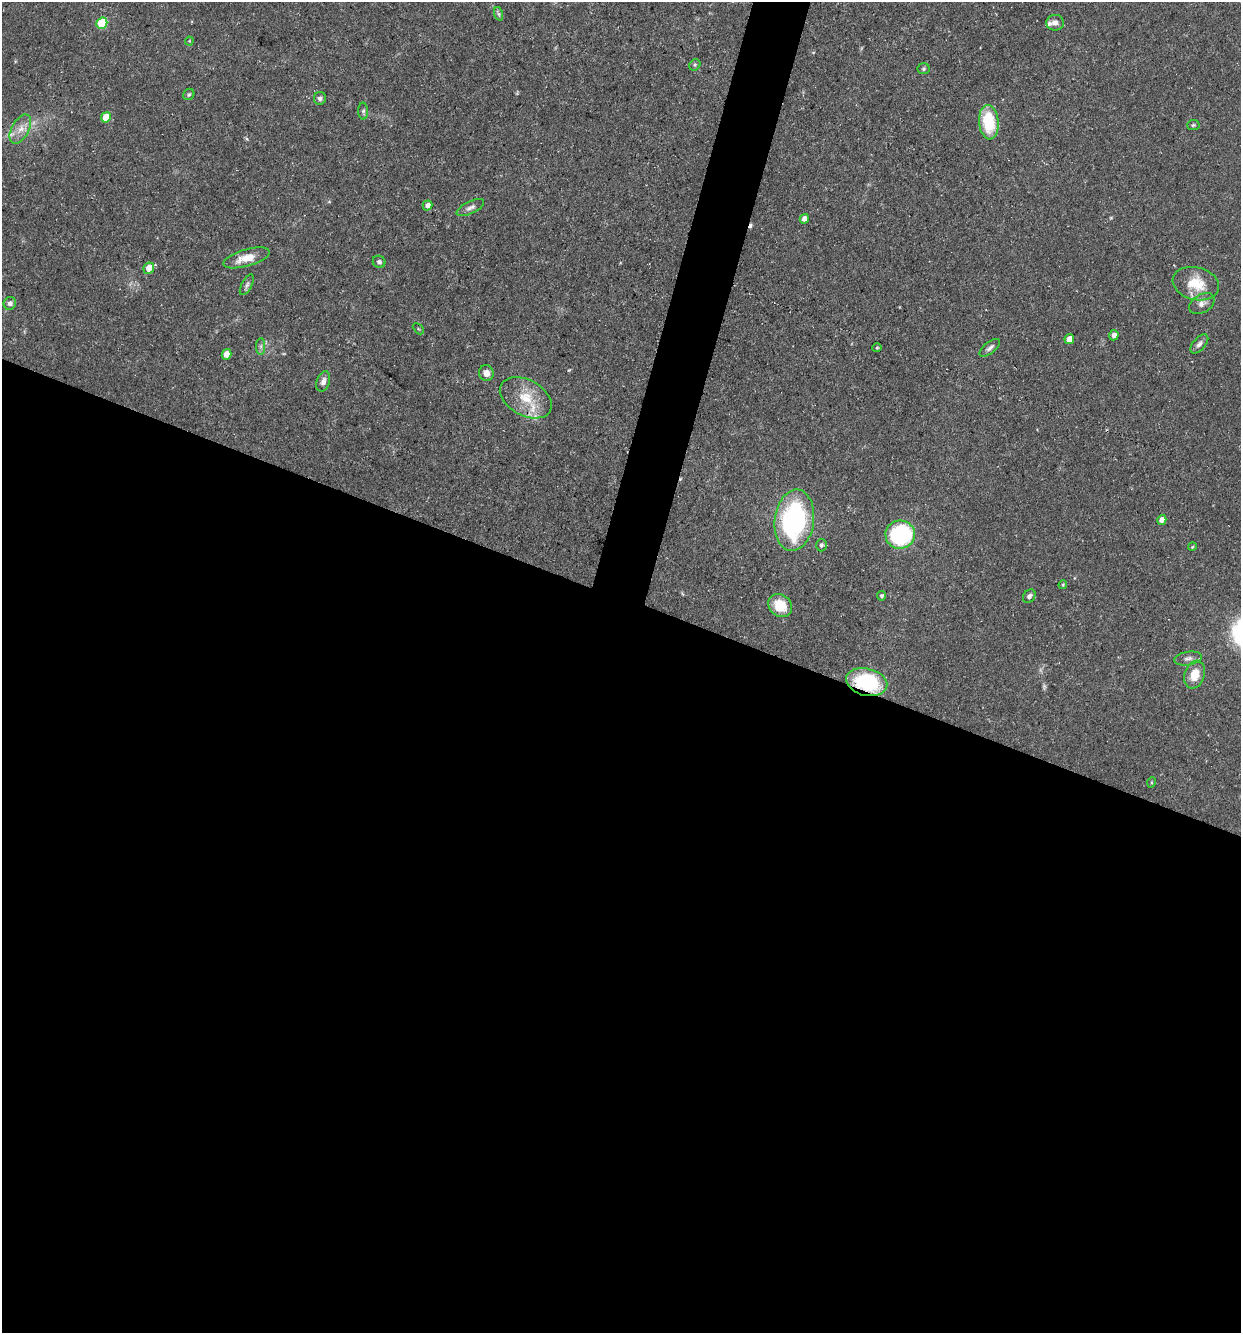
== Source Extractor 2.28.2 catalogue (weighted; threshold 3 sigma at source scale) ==
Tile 14 of 4 x 4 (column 2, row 4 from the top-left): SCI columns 1497-2735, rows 1-1331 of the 5340 x 5325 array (HDU 1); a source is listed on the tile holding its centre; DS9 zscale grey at full resolution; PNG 1243 x 1335 px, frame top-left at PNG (2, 2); each listed source drawn as its Kron ellipse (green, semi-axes under 4 px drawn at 4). Shown black and unused: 57% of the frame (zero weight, under 3 of 5 exposures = <1% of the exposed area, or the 3 px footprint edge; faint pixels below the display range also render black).
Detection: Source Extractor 2.28.2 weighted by HDU 2 'WHT'; one run over the whole footprint, this tile lists its part. Background 0.0954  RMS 0.0044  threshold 0.0199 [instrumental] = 3 sigma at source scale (4.5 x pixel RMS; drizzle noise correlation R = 1.50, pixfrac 1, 0.05/0.05 arcsec/px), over >= 5 px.
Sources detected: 53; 1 too faint to see at this stretch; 2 cosmic-ray / hot-pixel residue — neither listed nor drawn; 3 inside a brighter listed object's ellipse — not listed separately; the other 47 listed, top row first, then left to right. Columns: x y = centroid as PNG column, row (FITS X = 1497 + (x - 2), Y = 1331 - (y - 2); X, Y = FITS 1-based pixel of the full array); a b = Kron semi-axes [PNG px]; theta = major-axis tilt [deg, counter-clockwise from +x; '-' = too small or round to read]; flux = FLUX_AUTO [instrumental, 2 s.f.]
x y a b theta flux
499 14 7 4 -70 0.94
102 23 6 5 - 28
1055 23 9 8 - 2.3
189 41 4 4 - 0.43
695 65 6 5 - 0.74
924 69 6 5 - 0.76
189 94 6 5 - 0.77
320 98 6 6 - 1.3
363 111 8 5 -89 0.95
106 117 5 5 - 10
989 122 17 9 -85 22
1193 125 6 5 - 0.69
20 129 16 8 61 4.5
428 205 5 4 - 2.6
470 208 15 6 26 2.1
804 219 5 4 - 2.5
246 258 24 8 16 7.5
379 262 6 6 - 1.2
149 268 6 5 - 6
1196 284 23 16 -14 12
247 285 11 5 61 1.2
10 303 6 6 - 2
1202 304 14 9 31 2.8
418 329 6 2 -46 0.4
1114 335 5 4 - 2.2
1069 339 5 4 - 5.1
1199 344 11 6 48 1.8
261 346 8 4 90 1.1
877 348 4 4 - 0.49
990 348 12 5 39 1.6
227 354 5 4 - 6.2
486 373 8 7 - 2.9
323 381 10 6 73 2.3
526 398 28 18 -29 13
794 520 31 19 83 74
1162 520 5 4 - 3.1
900 535 15 14 - 55
821 545 6 5 - 1.1
1192 547 4 3 - 0.41
1063 585 4 3 - 0.55
882 596 4 4 - 0.64
1029 596 7 5 50 1.4
780 605 12 10 -39 11
1188 658 14 6 10 2.2
1195 675 14 10 70 7.6
867 682 21 13 -13 37
1152 782 5 3 - 0.44
Overlapping masked pixels (flux is a lower limit): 1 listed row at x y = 867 682